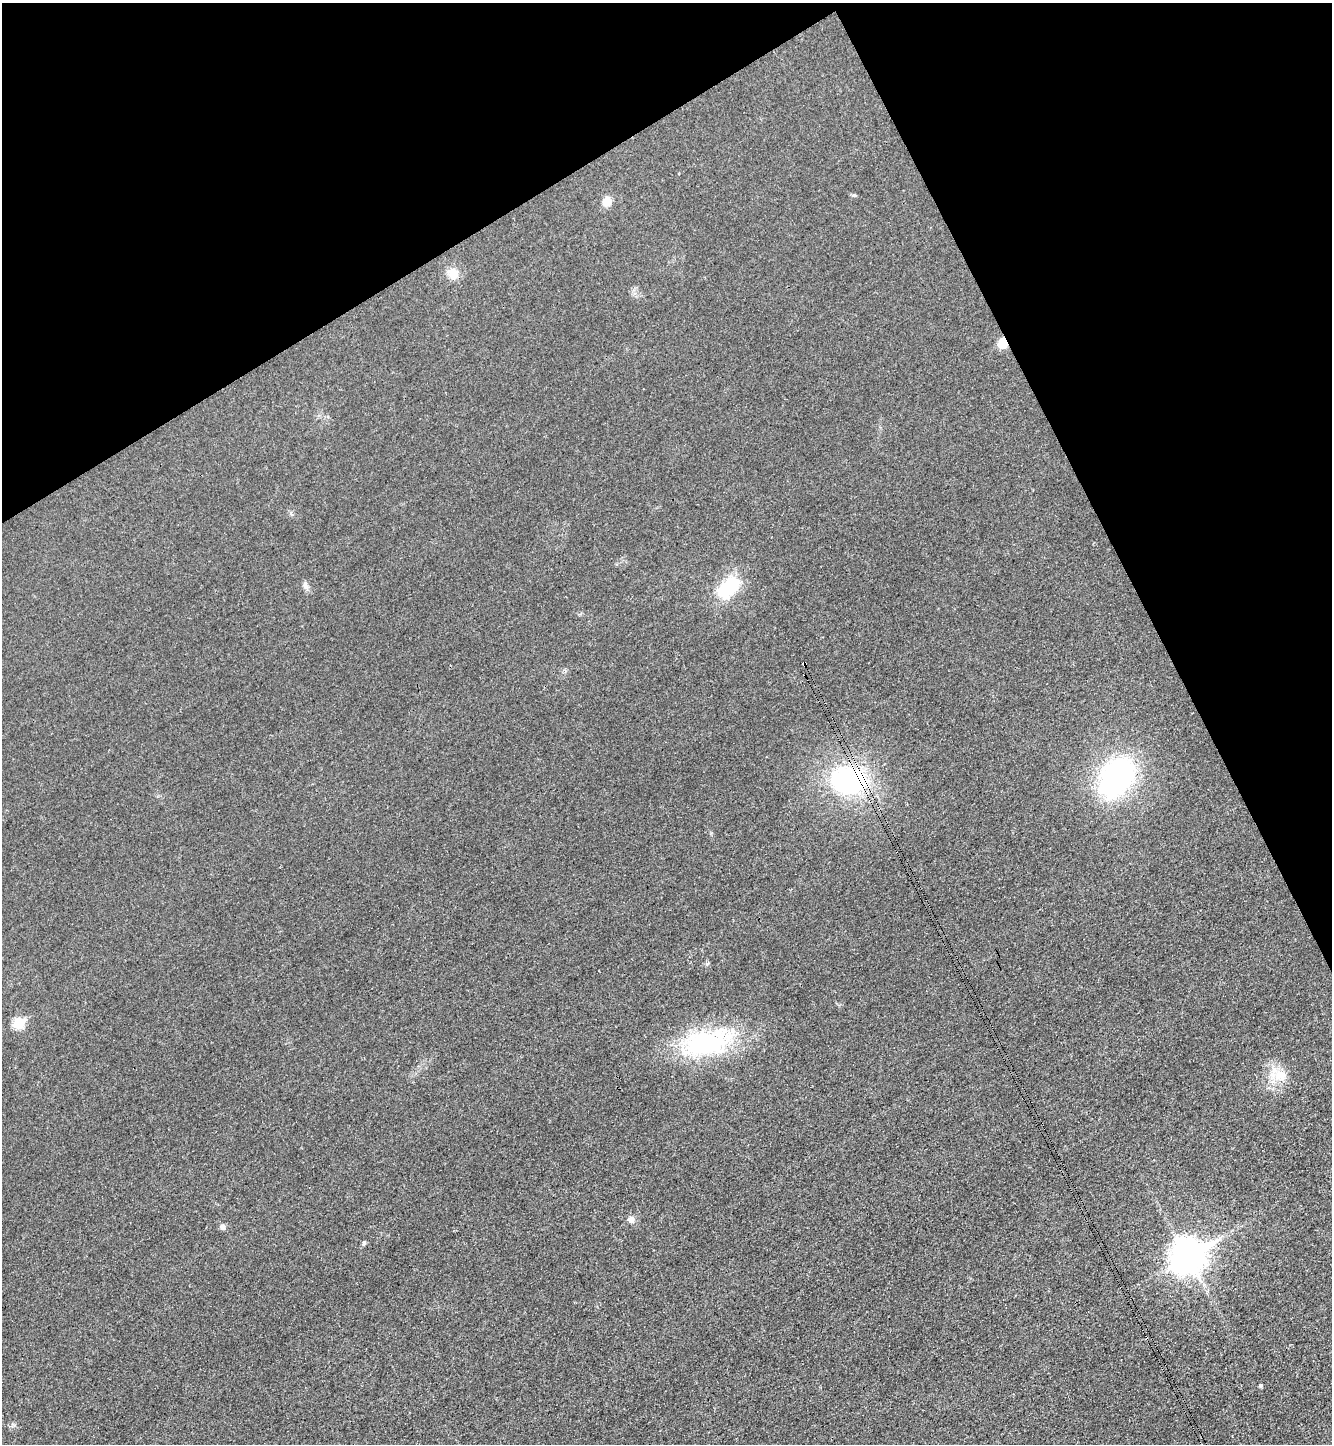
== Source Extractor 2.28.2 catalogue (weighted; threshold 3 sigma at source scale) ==
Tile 3 of 4 x 4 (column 3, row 1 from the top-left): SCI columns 2821-4150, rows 4350-5791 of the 5789 x 5803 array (HDU 1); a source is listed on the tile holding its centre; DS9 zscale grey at full resolution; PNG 1334 x 1446 px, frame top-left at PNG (2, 3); no overlay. Shown black and unused: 24% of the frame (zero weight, under 3 of 4 exposures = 1% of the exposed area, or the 3 px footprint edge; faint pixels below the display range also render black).
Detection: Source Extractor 2.28.2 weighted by HDU 2 'WHT'; one run over the whole footprint, this tile lists its part. Background 0.0342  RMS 0.0048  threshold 0.0215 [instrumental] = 3 sigma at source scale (4.5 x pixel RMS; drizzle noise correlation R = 1.50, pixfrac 1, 0.05/0.05 arcsec/px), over >= 5 px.
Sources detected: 17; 1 cosmic-ray / hot-pixel residue — not listed; the other 16 listed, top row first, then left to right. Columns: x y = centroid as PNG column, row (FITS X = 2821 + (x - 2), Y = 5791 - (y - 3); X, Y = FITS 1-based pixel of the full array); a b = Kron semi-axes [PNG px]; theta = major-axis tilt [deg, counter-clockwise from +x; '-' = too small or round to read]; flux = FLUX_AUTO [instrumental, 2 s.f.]
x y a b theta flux
854 195 7 4 -18 0.68
607 201 10 9 - 5.6
453 273 13 11 -87 7
1002 343 11 8 77 7.4
305 586 12 6 -70 1.9
728 588 29 17 44 25
804 663 4 3 - 0.7
1116 777 36 26 57 110
848 780 48 34 -9 70
18 1023 6 6 - 26
706 1043 68 32 10 60
1280 1076 20 17 -59 10
631 1219 8 8 - 2.5
223 1226 6 5 - 2.2
1188 1256 13 11 31 880
1261 1386 4 4 - 0.8
Overlapping masked pixels (flux is a lower limit): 3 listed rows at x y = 1002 343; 804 663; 848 780
Unlisted compact peaks at least as high as the median listed source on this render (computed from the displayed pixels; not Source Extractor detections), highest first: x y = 364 1243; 707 964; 14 1425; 711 833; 291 513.